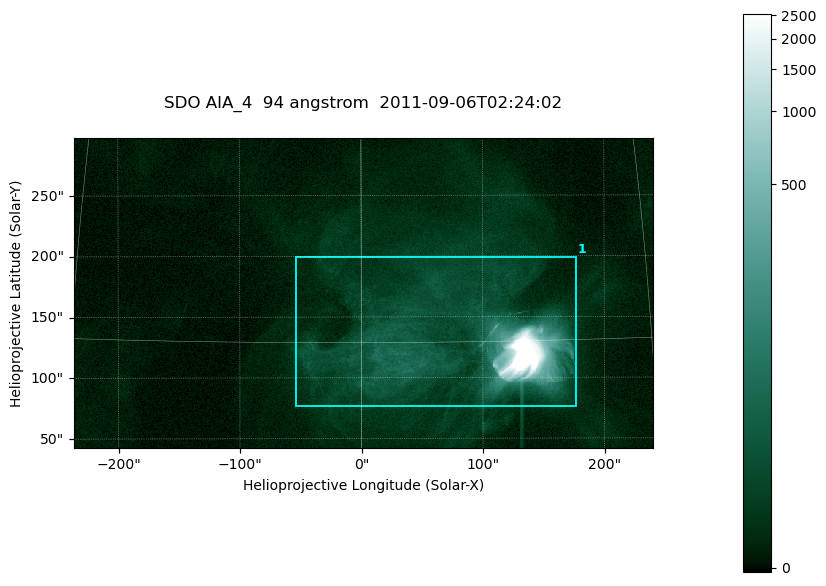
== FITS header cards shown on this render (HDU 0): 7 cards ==
TELESCOP= 'SDO     '           /
INSTRUME= 'AIA_4   '           /
WAVELNTH=                   94 /
WAVEUNIT= 'angstrom'           /
DATE-OBS= '2011-09-06T02:24:02.12' /
CTYPE1  = 'HPLN-TAN'           /
CTYPE2  = 'HPLT-TAN'           /

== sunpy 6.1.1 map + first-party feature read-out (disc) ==
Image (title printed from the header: SDO AIA_4  94 angstrom  2011-09-06T02:24:02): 794 x 425 px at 0.6 arcsec/px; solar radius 952 arcsec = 1586 px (partial field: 4.3% of the solar disc is inside the frame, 100% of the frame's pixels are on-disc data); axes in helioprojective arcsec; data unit not stated in the header (colour bar unlabelled)
Pointing: header CRPIX1/2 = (2058.35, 2043.35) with CRVAL1/2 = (0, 0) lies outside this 794 x 425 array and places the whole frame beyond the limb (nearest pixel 1.3 R_sun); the SolarSoft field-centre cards XCEN/YCEN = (1.678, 170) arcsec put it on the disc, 1614 arcsec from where CRPIX/CRVAL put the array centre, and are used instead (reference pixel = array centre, CRVAL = XCEN/YCEN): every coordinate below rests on XCEN/YCEN
Orientation: roll -0.137 deg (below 1 deg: not rotated)
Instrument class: DISC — disc imager (sunpy class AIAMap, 94 A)
Bright regions (active regions / flare kernels): reference = the on-disc median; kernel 7 px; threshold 5 sigma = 23.9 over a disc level ~4.84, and >= 1.15x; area >= 337 px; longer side >= 5 px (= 3 arcsec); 1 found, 1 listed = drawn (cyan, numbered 1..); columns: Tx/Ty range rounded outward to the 2 arcsec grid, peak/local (2 s.f.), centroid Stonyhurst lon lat
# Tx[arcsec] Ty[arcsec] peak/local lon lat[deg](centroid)
1 -54..178 76..200 3285 +5 +15